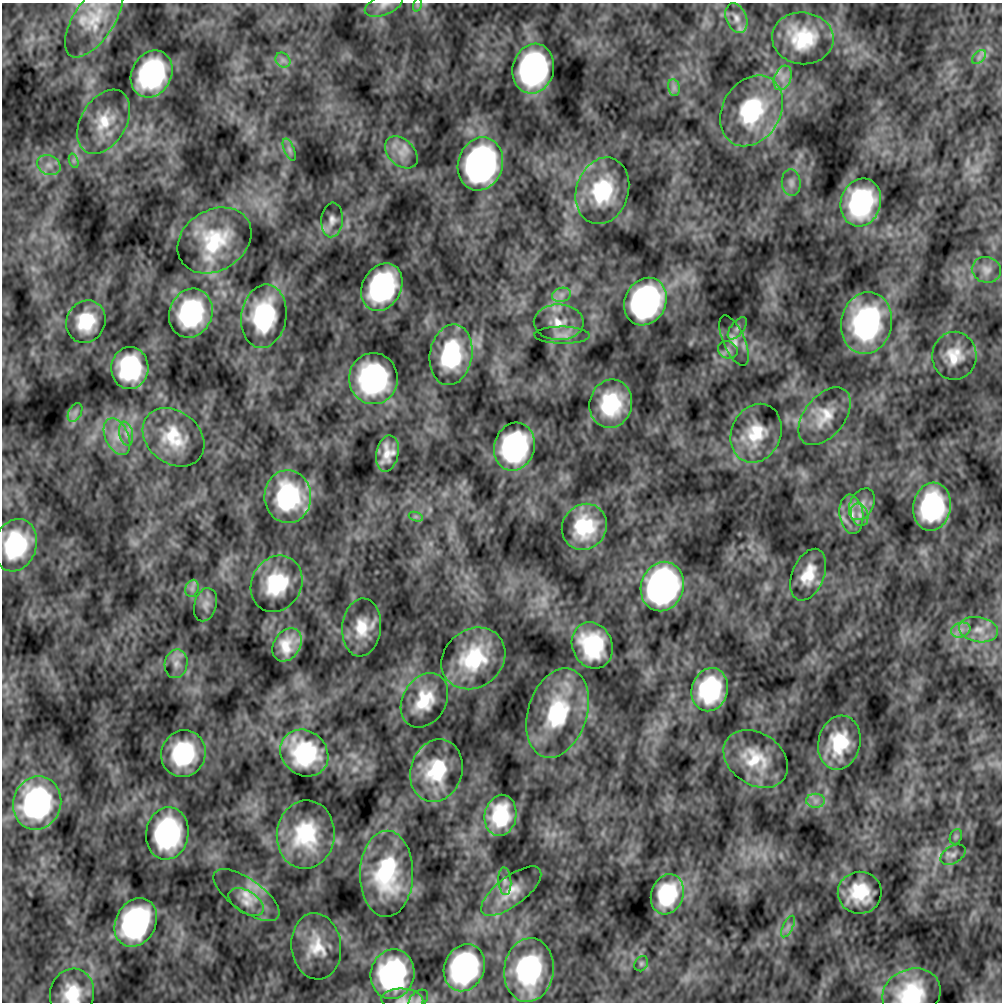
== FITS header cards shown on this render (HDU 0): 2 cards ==
NAXIS1  =                 1000
NAXIS2  =                 1000

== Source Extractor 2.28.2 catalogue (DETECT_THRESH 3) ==
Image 1000 x 1000 px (HDU 0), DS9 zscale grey, 1 PNG px = 1 image px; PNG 1004 x 1004 px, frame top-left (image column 1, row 1000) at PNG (2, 3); each listed source drawn as its Kron ellipse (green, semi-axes under 4 px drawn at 4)
Background -1.88e-10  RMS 1.3e-08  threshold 3.82e-08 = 3 sigma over >= 5 px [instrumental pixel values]
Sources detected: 102; all 102 listed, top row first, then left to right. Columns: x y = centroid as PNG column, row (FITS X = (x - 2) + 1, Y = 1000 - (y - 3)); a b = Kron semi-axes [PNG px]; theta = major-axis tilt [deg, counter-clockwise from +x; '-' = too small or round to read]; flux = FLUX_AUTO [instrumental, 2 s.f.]
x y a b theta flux
384 5 20 9 21 8.0e-06
417 5 7 4 72 1.5e-06
736 18 15 10 -68 7.8e-06
94 19 43 20 57 3.5e-05
803 38 31 26 -6 5.1e-05
979 57 8 5 46 2.9e-06
283 60 8 6 -45 3.6e-06
533 69 25 20 76 2.0e-04
152 74 24 20 62 1.3e-04
783 78 13 8 69 7.8e-06
674 88 8 6 -79 3.3e-06
751 111 37 29 58 8.8e-05
104 122 35 22 59 3.4e-05
289 150 12 5 -67 3.3e-06
401 152 19 13 -43 1.4e-05
74 161 7 4 -72 2.1e-06
480 164 27 22 73 3.0e-04
49 165 12 9 -24 7.5e-06
791 183 13 9 -84 5.8e-06
602 191 34 26 72 6.2e-05
861 202 24 20 74 1.1e-04
332 220 17 10 85 7.4e-06
214 240 39 30 32 6.3e-05
986 270 15 13 -15 7.8e-06
382 287 25 19 61 1.4e-04
561 295 9 7 16 4.6e-06
645 302 24 20 63 2.3e-04
191 313 25 21 67 1.1e-04
264 316 32 22 81 8.6e-05
86 322 22 19 64 3.7e-05
559 322 25 18 -1 2.1e-05
866 323 31 25 80 1.6e-04
737 328 13 6 53 3.8e-06
562 335 28 8 -1 8.2e-06
734 341 27 11 -66 1.1e-05
728 350 10 8 -26 4.5e-06
451 355 30 21 80 8.7e-05
954 356 24 22 88 2.5e-05
130 368 21 18 86 8.3e-05
373 379 25 24 - 1.5e-04
611 404 24 21 77 6.3e-05
75 412 10 6 63 3.7e-06
825 416 33 20 51 2.5e-05
756 433 30 24 67 3.5e-05
126 434 12 6 -79 5.6e-06
117 437 19 11 -65 1.5e-05
173 437 34 26 -40 4.0e-05
514 447 24 20 73 1.3e-04
387 454 18 11 78 1.5e-05
288 497 26 23 -88 9.7e-05
862 504 17 11 62 1.0e-05
932 507 24 19 80 1.1e-04
851 514 20 12 -82 1.4e-05
860 515 11 8 -70 6.6e-06
416 517 7 4 -19 2.0e-06
584 527 24 22 51 4.6e-05
15 545 26 21 72 8.3e-05
808 575 27 16 68 2.5e-05
277 584 29 25 62 5.8e-05
662 587 25 21 70 3.4e-04
192 588 9 6 70 3.5e-06
205 605 17 11 74 6.9e-06
362 627 29 19 84 2.8e-05
961 630 10 7 16 5.6e-06
979 630 20 12 -10 1.6e-05
287 645 18 13 57 2.2e-05
592 645 24 20 -68 5.8e-05
473 658 34 28 39 6.8e-05
176 664 14 11 78 8.5e-06
710 690 22 18 73 7.8e-05
424 700 29 21 59 3.4e-05
557 713 46 29 72 8.3e-05
839 743 27 21 78 4.6e-05
304 753 25 22 -40 7.5e-05
183 754 24 22 66 7.1e-05
756 759 35 26 -34 3.8e-05
436 771 32 25 72 5.2e-05
816 801 9 7 0 4.8e-06
37 803 27 24 73 1.6e-04
501 815 21 16 80 4.5e-05
167 833 26 21 81 1.3e-04
306 835 34 29 84 6.9e-05
956 837 8 6 69 2.0e-06
953 855 14 8 31 5.3e-06
387 874 43 26 89 8.7e-05
505 881 14 6 -86 4.3e-06
511 891 36 14 37 2.1e-05
860 893 22 21 - 4.0e-05
667 894 20 16 70 4.9e-05
246 895 39 16 -35 2.4e-05
246 902 19 11 -31 9.9e-06
136 922 25 20 62 1.8e-04
788 927 12 5 63 3.7e-06
316 946 33 25 -83 3.2e-05
641 964 8 6 59 2.0e-06
464 968 24 20 67 1.7e-04
529 970 32 24 83 1.2e-04
392 974 25 22 77 1.4e-04
72 994 25 22 78 3.3e-05
912 994 30 24 22 5.8e-05
418 999 11 7 45 3.6e-06
402 1000 21 11 -3 8.7e-06
At the frame edge (FLAGS 8, measured only in part): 4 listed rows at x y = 384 5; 72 994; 912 994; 402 1000